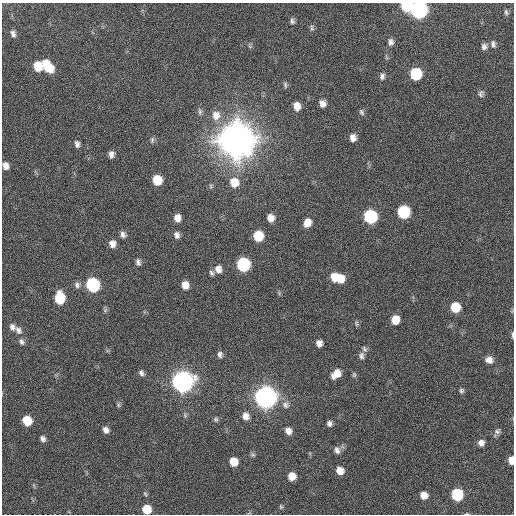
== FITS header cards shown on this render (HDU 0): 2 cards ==
NAXIS1  =                  512 / Axis length
NAXIS2  =                  512 / Axis length

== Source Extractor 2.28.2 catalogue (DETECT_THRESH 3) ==
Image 512 x 512 px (HDU 0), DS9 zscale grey, 1 PNG px = 1 image px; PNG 516 x 516 px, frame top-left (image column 1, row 512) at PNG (2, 3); no overlay
Background 41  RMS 6.8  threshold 20.4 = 3 sigma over >= 5 px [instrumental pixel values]
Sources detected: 90; all 90 listed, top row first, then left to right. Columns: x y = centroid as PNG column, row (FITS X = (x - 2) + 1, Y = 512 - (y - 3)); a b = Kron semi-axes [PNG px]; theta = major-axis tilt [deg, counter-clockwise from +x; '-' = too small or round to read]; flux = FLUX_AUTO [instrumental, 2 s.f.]
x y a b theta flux
406 6 8 7 - 1.9e+04
419 10 9 8 - 1.7e+05
506 12 8 5 -81 9.8e+02
292 21 8 5 -79 1.3e+03
312 28 9 5 -86 9.7e+02
13 34 8 6 -68 1.7e+03
391 42 9 7 85 1.8e+03
493 44 9 6 -85 1.5e+03
484 46 8 6 67 1.7e+03
38 66 8 6 -77 9.8e+03
47 66 14 8 -47 1.3e+04
416 74 8 8 - 2.8e+04
382 76 8 6 76 1.5e+03
285 85 9 4 -73 9.4e+02
481 94 9 6 77 1.3e+03
322 103 7 6 - 2.9e+03
297 106 8 6 -81 4.4e+03
200 111 10 6 -88 1.3e+03
361 112 8 5 -64 1.0e+03
216 115 13 11 81 5.2e+03
353 138 8 7 - 2.8e+03
236 139 11 10 - 2.9e+06
152 140 9 5 75 1.1e+03
77 144 8 6 -83 1.6e+03
111 154 7 6 - 2.2e+03
5 166 8 6 -68 2.9e+03
157 180 8 7 - 1.1e+04
234 182 11 10 - 7.1e+03
211 186 7 6 - 8.6e+02
404 212 8 8 - 4.0e+04
370 216 8 8 - 5.7e+04
177 218 7 6 - 3.7e+03
271 218 8 7 - 3.6e+03
307 223 9 7 62 4.6e+03
123 234 8 6 -67 1.8e+03
177 235 8 6 -75 1.9e+03
258 236 8 7 - 1.4e+04
112 244 8 7 - 3.1e+03
138 262 8 6 -76 1.4e+03
243 264 9 8 - 5.9e+04
218 269 10 8 -76 3.0e+03
211 273 8 6 -63 1.2e+03
334 278 9 6 -67 5.8e+03
340 278 10 8 -56 8.6e+03
77 285 9 7 -75 1.6e+03
93 285 8 8 - 6.2e+04
185 285 7 6 - 4.2e+03
60 298 9 7 -86 1.9e+04
455 307 8 7 - 1.2e+04
395 320 7 7 - 7.8e+03
356 323 8 5 -73 8.3e+02
12 327 9 7 -57 1.8e+03
18 330 12 8 -57 2.4e+03
513 335 9 2 90 9.6e+02
21 342 8 6 -57 1.4e+03
319 343 6 6 - 2.4e+03
364 349 8 6 -47 1.1e+03
220 354 7 6 - 1.5e+03
361 356 8 6 -86 1.6e+03
489 360 9 7 -6 2.8e+03
141 373 8 6 -66 1.4e+03
336 374 10 7 38 5.3e+03
354 375 7 5 -90 8.0e+02
182 381 9 9 - 4.8e+05
461 391 6 5 - 9.8e+02
266 397 9 8 - 5.5e+05
118 405 7 5 -82 8.0e+02
286 405 11 9 -39 2.6e+03
185 415 7 5 -90 8.7e+02
246 416 8 7 - 3.1e+03
216 419 6 6 - 8.6e+02
27 421 7 7 - 1.2e+04
329 424 6 6 - 1.6e+03
106 430 7 6 - 2.3e+03
288 431 8 7 - 3.0e+03
497 431 9 7 39 1.4e+03
43 439 7 5 -56 1.6e+03
481 443 6 6 - 2.4e+03
337 450 9 7 -65 2.0e+03
253 455 6 6 - 8.7e+02
511 460 7 5 -87 4.7e+03
233 462 7 6 - 6.8e+03
340 471 7 7 - 4.7e+03
292 476 7 6 - 5.8e+03
145 494 7 5 -67 7.4e+02
424 495 7 7 - 4.6e+03
457 495 8 7 - 3.2e+04
281 507 6 5 - 7.3e+02
147 509 7 6 - 1.0e+04
466 514 5 3 - 4.6e+02
At the frame edge (FLAGS 8, measured only in part): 7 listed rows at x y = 406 6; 419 10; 5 166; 513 335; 511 460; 147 509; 466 514